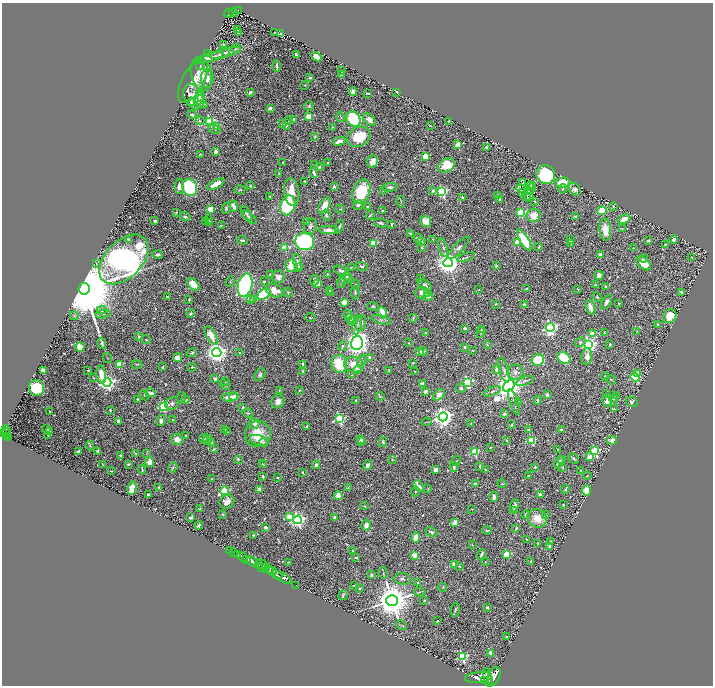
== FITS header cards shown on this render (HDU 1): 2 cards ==
NAXIS1  =                 1422
NAXIS2  =                 1367

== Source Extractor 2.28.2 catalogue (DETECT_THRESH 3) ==
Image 1422 x 1367 px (HDU 1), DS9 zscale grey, zoomed out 1/2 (1 PNG px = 2 x 2 image px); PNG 715 x 688 px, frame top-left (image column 2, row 1366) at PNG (2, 3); each listed source drawn as its Kron ellipse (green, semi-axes under 4 px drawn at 4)
Background 0.968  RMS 0.021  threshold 0.0623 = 3 sigma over >= 5 px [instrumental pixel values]
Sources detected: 726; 43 cannot appear on this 1/2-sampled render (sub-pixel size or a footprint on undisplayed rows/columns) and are neither listed nor drawn; of the other 683, the 500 brightest by FLUX_AUTO listed and drawn (183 fainter detections omitted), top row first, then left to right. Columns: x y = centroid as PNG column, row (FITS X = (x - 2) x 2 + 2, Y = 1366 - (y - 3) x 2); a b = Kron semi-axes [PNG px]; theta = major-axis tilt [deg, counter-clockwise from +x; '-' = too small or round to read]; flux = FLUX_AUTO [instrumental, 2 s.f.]
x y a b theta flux
238 11 4 2 - 120
234 12 4 3 - 120
229 13 5 3 - 130
238 30 2 1 - 14
274 32 2 2 - 2.8
238 33 3 2 - 6.4
280 34 3 2 - 6.9
224 44 2 2 - 7.8
236 48 5 3 - 2.9
225 53 16 4 15 19
207 54 3 2 - 3.3
220 54 10 3 15 8.8
296 55 3 2 - 9.5
317 57 6 4 -30 42
208 58 16 4 16 33
200 66 4 2 - 3.6
277 66 6 2 -85 8.9
342 71 2 2 - 5.4
201 74 17 10 -75 65
341 75 3 2 - 6.3
207 78 9 6 89 36
310 78 3 3 - 9.5
193 81 24 11 62 66
305 85 2 2 - 2.7
250 92 4 3 - 9.5
353 92 4 3 - 16
397 92 3 2 - 2.7
368 93 3 2 - 5.9
200 96 6 4 -74 13
194 97 13 9 -63 140
199 100 5 4 - 21
192 102 4 3 - 13
202 104 6 4 -1 7.9
309 106 5 4 - 7
270 108 2 2 - 40
192 115 4 3 - 7
309 117 3 3 - 140
340 117 5 2 - 2.9
293 119 2 2 - 24
353 119 8 6 -52 270
369 120 7 4 -41 27
200 121 4 4 - 5.8
210 121 4 3 - 350
289 121 3 2 - 4
448 121 3 2 - 3.3
283 124 3 3 - 8.3
216 126 2 2 - 17
286 126 3 3 - 2.8
430 126 2 1 - 2.8
332 127 2 2 - 2.8
214 129 6 3 -17 5.3
315 136 3 2 - 4.5
359 137 12 9 30 150
339 141 6 3 12 28
458 145 2 2 - 120
487 148 3 2 - 15
216 152 3 2 - 26
200 154 3 2 - 3.3
425 156 3 2 - 130
372 161 6 5 - 39
283 162 2 2 - 2.7
328 163 2 2 - 4.4
315 165 3 2 - 3
446 165 9 6 27 110
319 167 4 3 - 8.9
314 173 5 2 - 14
279 174 3 2 - 7.7
546 175 9 9 - 320
305 181 2 2 - 5.2
562 182 7 5 5 110
522 183 2 1 - 3.4
216 184 9 3 27 85
179 186 8 4 -89 21
250 186 4 3 - 4.7
334 186 2 2 - 24
530 186 5 2 - 4.9
190 187 8 7 - 350
390 187 7 4 6 12
520 188 5 4 - 82
531 188 6 2 59 7.3
563 189 5 3 - 5
575 189 7 5 -52 18
240 190 5 3 - 3.7
384 190 3 3 - 10
528 190 2 1 - 6.2
433 191 4 3 - 14
442 191 4 4 - 630
292 192 13 7 -83 71
361 192 12 8 68 210
531 192 3 1 - 4.7
522 193 2 1 - 5.2
270 196 3 2 - 3.2
498 196 2 2 - 9
526 196 2 1 - 4.4
462 198 3 2 - 8.9
529 198 2 1 - 7.6
500 199 2 2 - 6.6
535 201 3 2 - 3.1
401 202 5 2 - 2.6
288 205 10 7 70 380
325 205 9 5 59 45
358 205 5 4 - 14
233 206 6 3 -67 25
368 206 4 3 - 4.5
613 206 3 3 - 4.2
226 208 6 4 61 8.8
211 209 3 3 - 160
340 209 4 2 - 2.9
382 211 3 2 - 7.2
602 211 5 3 - 170
176 212 3 2 - 3.1
246 213 8 4 -57 8.1
521 213 3 3 - 320
326 215 6 3 -65 7.7
370 215 4 2 - 4.4
534 215 7 6 - 55
576 216 2 2 - 18
185 217 5 3 - 7.9
249 217 8 4 -39 9.8
624 219 7 4 27 40
208 220 3 3 - 5.5
155 221 3 2 - 14
426 221 6 5 - 53
205 222 3 3 - 5.5
210 222 3 2 - 3.8
306 222 4 3 - 5.4
381 223 7 3 -11 11
392 224 3 2 - 3.5
221 226 2 1 - 2.9
310 226 8 6 62 16
339 227 7 2 70 5.4
622 229 4 3 - 2.9
329 230 9 3 -2 26
605 230 11 6 -86 74
411 233 3 2 - 9.3
418 238 4 3 - 12
433 239 3 2 - 4
128 240 4 3 - 7.8
242 240 5 2 - 9.8
524 240 12 4 -58 170
570 240 3 2 - 4.2
674 240 4 3 - 12
422 241 4 3 - 3.5
648 241 4 3 - 5.6
305 242 9 8 - 640
374 243 3 3 - 130
517 243 3 3 - 98
571 244 3 2 - 4.1
665 244 3 2 - 2.8
539 247 3 2 - 4.2
285 248 3 2 - 130
422 248 4 3 - 5.5
443 248 10 3 -73 11
458 248 15 4 46 16
633 248 2 2 - 8.2
158 255 5 3 - 12
600 255 3 2 - 14
466 257 9 3 20 7.8
692 257 2 2 - 4.1
644 258 4 3 - 5
124 259 30 18 46 3300
297 262 8 3 -72 16
448 263 5 4 - 4900
644 263 8 5 -40 70
96 264 3 3 - 4.1
291 266 6 5 - 89
362 266 6 3 -22 6.9
496 266 2 2 - 9.8
299 267 4 4 - 11
351 267 4 2 - 2.8
341 271 8 4 -25 12
270 274 3 3 - 9.1
327 274 3 2 - 3.3
599 275 4 4 - 16
347 276 4 3 - 12
278 277 6 6 - 23
346 279 6 4 10 6.6
421 279 3 3 - 3
315 280 5 3 - 18
230 282 5 3 - 4.3
264 282 3 2 - 5.7
341 282 6 3 70 7.1
193 284 7 4 -45 70
318 284 3 3 - 53
245 285 12 7 78 1000
355 285 4 3 - 4.5
425 285 7 4 -34 16
595 285 3 2 - 2.7
606 287 2 2 - 6.1
84 289 6 5 - 95000
526 289 4 3 - 5.3
578 289 3 2 - 2.8
274 290 9 6 -24 69
330 290 2 2 - 4.1
479 290 2 2 - 3.1
288 292 5 3 - 5.3
331 292 3 2 - 6.6
681 292 3 2 - 17
355 293 7 3 -88 7.1
422 293 7 6 - 32
264 294 7 5 35 260
427 294 2 2 - 61
167 297 2 2 - 5.4
428 297 5 3 - 9.4
597 297 5 3 - 4.5
253 299 4 3 - 5
189 300 2 2 - 4.9
251 300 3 3 - 3.6
344 302 4 4 - 37
607 302 8 3 60 23
619 303 2 2 - 3.4
496 304 3 2 - 3.3
524 305 3 3 - 18
373 306 6 3 -3 5.5
590 307 8 4 -71 37
102 310 5 4 - 9
191 313 4 3 - 5.7
383 313 6 3 -66 120
103 314 7 3 8 5.8
348 315 5 3 - 11
74 316 4 4 - 4.7
670 316 7 6 - 82
310 318 5 3 - 4
350 318 4 3 - 5.7
413 318 4 2 - 4.5
352 320 5 3 - 5.7
381 320 10 4 -14 12
361 323 8 4 75 20
657 324 2 2 - 15
357 325 10 4 75 12
465 328 3 2 - 10
550 328 4 4 - 1200
481 330 3 3 - 3.5
637 331 3 2 - 2.7
481 332 5 3 - 7.4
426 333 3 2 - 4.9
604 333 4 3 - 4.1
593 334 3 3 - 110
211 335 10 5 -59 65
139 336 3 2 - 9.3
146 340 5 3 - 3.7
580 342 5 4 - 6.2
102 343 6 4 -75 8.5
357 343 7 6 - 2700
409 343 3 3 - 3
610 344 3 3 - 4.4
487 345 2 1 - 2.7
589 345 4 4 - 1200
343 346 4 3 - 5.4
80 347 5 3 - 77
465 347 2 2 - 12
473 350 3 2 - 3.8
423 351 4 3 - 6.4
217 352 4 4 - 3300
419 352 3 3 - 34
192 353 5 3 - 7.1
239 353 2 2 - 5.3
370 357 4 3 - 10
587 357 8 5 81 30
107 358 5 2 - 3.1
177 358 4 3 - 55
564 358 7 5 -34 270
538 360 6 5 - 200
362 361 5 5 - 10
413 363 2 2 - 3
137 364 5 2 - 3.6
303 364 3 2 - 11
339 364 9 7 -71 160
354 364 9 8 - 88
119 365 3 3 - 170
163 367 3 2 - 4.7
192 367 5 4 - 4
496 369 5 3 - 14
44 370 2 2 - 93
88 370 2 2 - 8.8
357 370 4 4 - 26
389 370 2 2 - 4.3
504 370 13 4 -73 15
303 371 3 3 - 5.9
415 372 3 3 - 2.8
515 372 8 7 - 20
638 374 4 3 - 40
101 375 9 4 -80 67
260 375 7 5 59 14
352 375 4 2 - 2.9
605 376 4 3 - 4.1
635 377 5 4 - 250
94 378 3 3 - 2.7
215 379 3 3 - 10
611 380 5 1 - 3.4
225 381 2 2 - 2.7
525 381 9 3 20 9.1
107 382 4 4 - 1700
467 382 4 3 - 480
422 384 3 3 - 14
225 385 5 4 - 6.4
509 386 7 5 44 6900
36 388 8 7 - 200
461 388 5 3 - 7.8
279 390 3 3 - 3.5
299 390 3 3 - 4.4
425 391 4 3 - 20
492 391 9 3 22 8.1
150 393 5 2 - 37
607 393 3 3 - 4.8
144 395 5 3 - 4.7
439 395 6 4 40 27
547 395 3 3 - 18
234 396 4 3 - 29
616 396 3 3 - 3.8
230 397 8 3 1 33
380 397 4 2 - 3.6
181 398 5 3 - 5.3
613 399 4 3 - 5.7
137 400 3 2 - 6.3
185 400 4 3 - 16
356 400 2 2 - 6.3
537 400 4 3 - 9.6
607 400 6 4 77 28
278 401 7 6 - 30
514 402 13 3 -71 10
519 402 3 3 - 9.1
632 402 6 5 - 15
172 404 7 6 - 13
163 406 3 3 - 380
243 408 3 2 - 4.8
614 409 3 2 - 2.6
110 410 3 3 - 3.9
49 412 2 1 - 3
248 413 5 2 - 5.1
504 414 4 3 - 6.5
443 417 4 4 - 3000
339 419 4 4 - 490
172 420 2 2 - 3.3
161 421 5 4 - 20
118 422 4 3 - 14
427 422 5 2 - 2.7
254 423 5 5 - 21
471 424 2 2 - 4
511 425 4 2 - 4.4
307 426 3 2 - 4.8
47 429 2 2 - 3.5
561 429 2 2 - 8.6
6 430 5 2 - 400
225 430 3 2 - 3.6
528 430 3 3 - 6.9
49 431 4 2 - 7
6 432 5 2 - 580
227 432 3 2 - 3.6
2 434 3 2 - 500
258 434 13 13 - 120
48 435 2 2 - 5
6 436 3 2 - 240
186 436 2 2 - 9.5
9 438 3 2 - 230
204 438 5 3 - 10
177 439 6 5 - 32
361 439 4 2 - 13
207 440 5 4 - 6.7
259 440 9 5 -17 29
507 440 4 2 - 2.8
531 440 3 3 - 250
612 440 5 4 - 23
211 442 4 3 - 4.9
264 442 5 4 - 8.8
362 442 4 3 - 16
383 442 5 4 - 7.6
90 446 5 3 - 5
490 447 3 2 - 3.9
214 449 2 2 - 4.1
557 449 3 2 - 2.9
78 451 4 2 - 9.4
98 451 3 2 - 13
595 451 4 3 - 470
475 452 3 3 - 250
135 453 4 2 - 3.3
146 454 4 3 - 4.1
120 456 4 3 - 5.1
589 457 3 3 - 64
238 459 3 3 - 7.1
392 459 2 2 - 3
562 459 2 2 - 4.9
574 459 6 3 -45 7.2
456 461 5 2 - 3.7
150 462 5 4 - 43
559 462 6 3 62 17
128 464 4 2 - 5
262 464 3 2 - 2.7
103 465 3 1 - 2.7
264 465 3 3 - 3.1
316 465 4 3 - 14
367 465 5 4 - 16
480 466 3 2 - 10
173 467 5 3 - 4.5
454 467 5 3 - 9.7
535 467 2 2 - 15
563 467 4 2 - 3.3
142 469 5 2 - 5.4
435 470 4 3 - 19
485 470 3 2 - 2.8
580 470 3 3 - 3
112 471 2 2 - 2.9
302 473 2 2 - 3.5
263 476 4 3 - 8.8
528 476 3 3 - 5
587 476 3 2 - 4.1
277 477 3 2 - 3.9
212 479 3 2 - 2.8
475 484 4 3 - 12
502 484 4 3 - 3.9
419 486 6 3 -45 32
159 487 3 2 - 4.2
132 488 7 4 78 71
348 488 2 2 - 5.5
259 489 4 3 - 21
428 489 2 2 - 3.7
565 489 4 3 - 5.1
224 491 4 3 - 290
587 491 5 4 - 90
415 492 5 2 - 4
148 494 3 3 - 7.3
540 494 3 3 - 14
338 496 4 3 - 54
494 497 5 3 - 18
227 502 7 6 - 45
563 505 2 2 - 3
365 506 3 3 - 3.4
514 506 6 4 66 17
200 509 2 2 - 2.9
472 509 2 2 - 2.8
514 511 4 3 - 14
222 514 4 3 - 3.4
525 514 4 4 - 7.2
546 515 3 2 - 5.1
191 517 4 2 - 12
290 517 3 3 - 120
334 517 3 2 - 8.8
537 518 10 9 - 71
298 520 4 4 - 1300
455 523 4 3 - 58
199 525 4 2 - 8.5
366 525 5 4 - 16
266 527 4 3 - 10
516 528 4 2 - 5.5
487 530 4 3 - 6.6
431 532 6 3 -26 10
253 535 3 2 - 4.8
416 538 5 4 - 55
527 539 2 2 - 2.7
551 541 2 2 - 4
538 544 4 2 - 5.4
472 545 4 2 - 2.9
550 546 2 2 - 26
230 551 2 1 - 45
352 551 2 2 - 4
234 553 4 1 - 210
481 554 5 2 - 10
507 554 3 3 - 230
237 555 3 1 - 250
414 555 2 2 - 92
243 557 5 2 - 1400
356 558 3 2 - 5.8
246 559 2 2 - 660
531 561 3 2 - 3.8
252 562 7 3 -31 3800
288 562 2 2 - 4.4
486 562 4 3 - 2.9
258 564 4 3 - 1300
263 564 8 2 -26 380
454 565 4 3 - 18
460 566 3 2 - 2.9
262 567 3 2 - 510
266 569 3 3 - 690
270 570 4 2 - 580
272 571 5 2 - 540
383 573 6 2 -86 3.8
277 575 6 2 -26 2400
371 575 4 3 - 7.3
283 578 9 2 -30 2000
402 579 8 6 -4 13
418 582 3 2 - 8.7
296 585 2 1 - 36
354 585 2 2 - 4
443 587 4 3 - 3.4
359 589 3 2 - 3.9
420 592 5 2 - 4
343 595 5 3 - 7.3
392 601 5 5 - 14000
424 601 3 2 - 3.4
487 607 4 3 - 9.2
455 610 7 3 81 5.5
437 621 2 2 - 4
402 625 5 2 - 4.7
506 637 2 2 - 11
490 653 4 3 - 19
462 657 4 3 - 510
494 676 9 6 71 7500
478 677 14 5 5 9800
488 677 9 3 -76 4200
484 681 4 3 - 2200
At the frame edge (FLAGS 8, measured only in part): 1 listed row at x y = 2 434
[183 fainter detections neither listed nor drawn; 43 sub-pixel or undisplayed-footprint detections neither listed nor drawn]